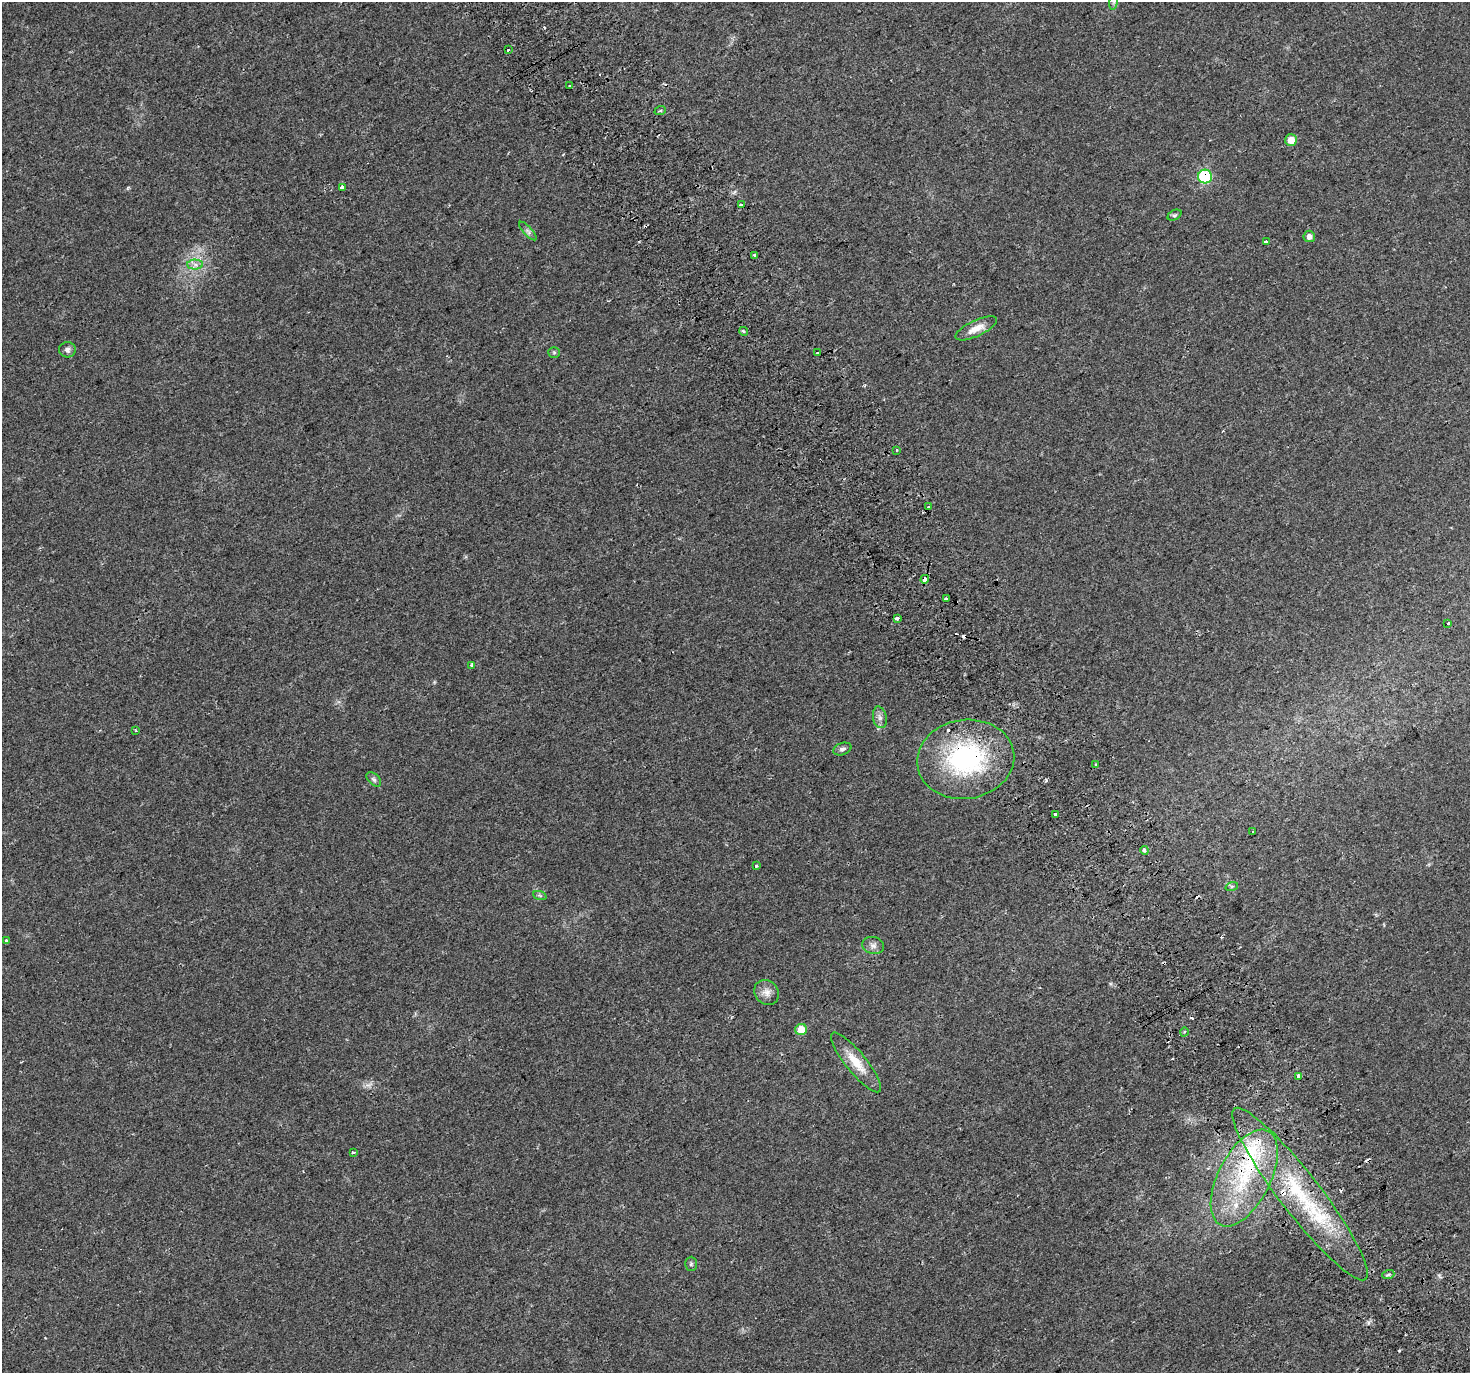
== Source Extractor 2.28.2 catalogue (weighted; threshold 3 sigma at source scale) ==
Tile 6 of 4 x 4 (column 2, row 2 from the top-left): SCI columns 1509-2976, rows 2940-4310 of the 5951 x 5823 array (HDU 1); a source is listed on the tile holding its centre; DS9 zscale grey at full resolution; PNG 1472 x 1375 px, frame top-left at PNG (2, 2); each listed source drawn as its Kron ellipse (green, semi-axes under 4 px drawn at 4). Shown black and unused: <1% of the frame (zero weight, under 2 of 3 exposures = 2% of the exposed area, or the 3 px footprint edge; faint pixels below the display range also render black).
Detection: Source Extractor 2.28.2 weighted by HDU 2 'WHT'; one run over the whole footprint, this tile lists its part. Background 0.0227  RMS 0.0054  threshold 0.0241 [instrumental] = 3 sigma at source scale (4.5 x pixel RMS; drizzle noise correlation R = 1.50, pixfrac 1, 0.0396/0.0396 arcsec/px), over >= 5 px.
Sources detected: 65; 11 cosmic-ray / hot-pixel residue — neither listed nor drawn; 4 inside a brighter listed object's ellipse — not listed separately; the other 50 listed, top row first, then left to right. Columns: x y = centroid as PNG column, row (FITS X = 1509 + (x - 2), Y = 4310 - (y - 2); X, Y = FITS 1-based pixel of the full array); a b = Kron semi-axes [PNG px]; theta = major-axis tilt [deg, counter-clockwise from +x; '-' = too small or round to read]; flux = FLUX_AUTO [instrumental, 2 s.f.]
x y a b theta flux
1114 2 8 4 81 0.96
508 50 3 3 - 2.4
570 86 3 2 - 1.2
660 111 6 3 20 0.69
1291 140 6 6 - 5.2
1205 177 7 7 - 34
342 187 4 3 - 5.7
741 205 4 3 - 3.3
1174 215 7 5 26 1
528 231 12 4 -47 1.6
1309 236 6 5 - 2.7
1266 242 3 3 - 6.2
754 255 3 3 - 1.8
195 265 7 5 -1 1.9
976 328 22 8 25 6.3
743 331 4 4 - 1.4
67 350 8 7 - 1.8
554 352 5 5 - 0.76
818 353 3 3 - 6.2
897 450 3 2 - 0.84
929 506 3 3 - 3.1
925 579 4 4 - 7.9
946 599 3 3 - 2
897 618 4 3 - 1.1
1448 623 3 3 - 6.7
472 665 3 3 - 2.4
880 717 11 7 -80 2.3
136 731 3 3 - 0.5
842 749 9 6 18 1.6
966 759 49 39 8 76
1096 765 3 3 - 2.2
374 779 9 5 -45 1.3
1056 815 3 3 - 25
1253 832 3 3 - 2.7
1144 850 4 4 - 1.3
756 866 3 3 - 2.3
1232 886 6 4 18 0.78
540 896 7 4 -20 0.8
6 940 3 3 - 0.8
873 945 11 8 -14 2.4
766 992 13 11 -43 3.9
801 1030 6 5 - 11
1184 1032 5 3 - 0.66
856 1062 37 10 -51 11
1298 1076 4 4 - 3.3
353 1153 3 3 - 1.2
1244 1178 53 26 63 55
1300 1194 108 20 -52 70
691 1264 7 5 88 0.98
1388 1275 6 4 19 0.92
Overlapping masked pixels (flux is a lower limit): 5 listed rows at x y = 1205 177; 925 579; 966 759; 1244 1178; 1300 1194
Isophote crosses this tile's border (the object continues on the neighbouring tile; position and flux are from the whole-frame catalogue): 1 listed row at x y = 1114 2